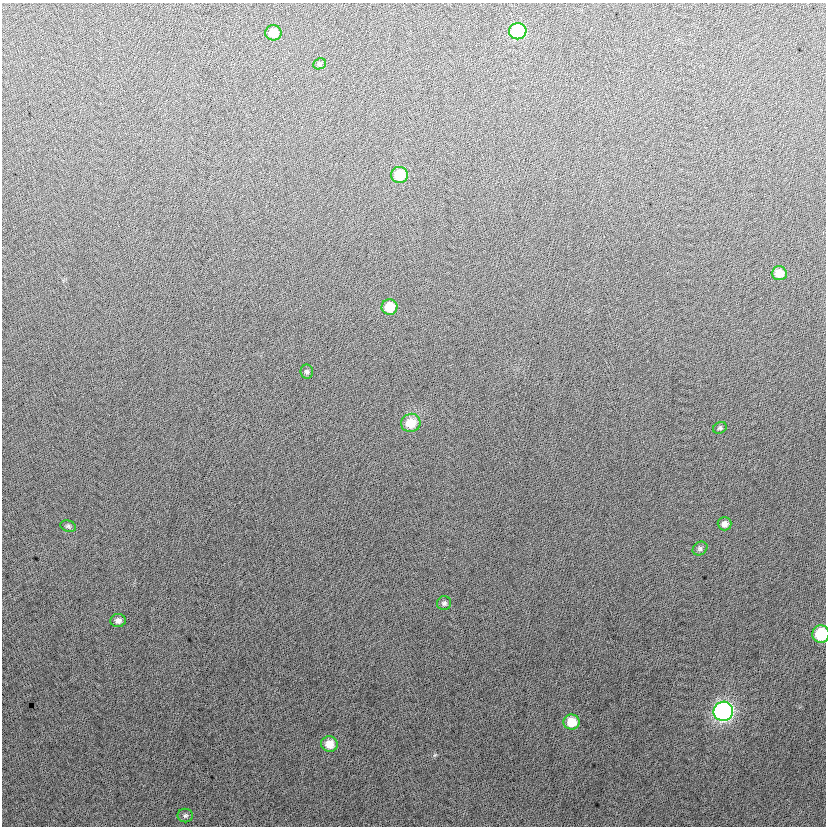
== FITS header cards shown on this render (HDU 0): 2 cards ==
NAXIS1  =                  824
NAXIS2  =                  824

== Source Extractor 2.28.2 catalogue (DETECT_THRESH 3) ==
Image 824 x 824 px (HDU 0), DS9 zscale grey, 1 PNG px = 1 image px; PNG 828 x 828 px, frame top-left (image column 1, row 824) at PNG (2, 3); each listed source drawn as its Kron ellipse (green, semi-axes under 4 px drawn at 4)
Background 5.6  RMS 13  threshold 39.3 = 3 sigma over >= 5 px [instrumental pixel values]
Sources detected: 19; all 19 listed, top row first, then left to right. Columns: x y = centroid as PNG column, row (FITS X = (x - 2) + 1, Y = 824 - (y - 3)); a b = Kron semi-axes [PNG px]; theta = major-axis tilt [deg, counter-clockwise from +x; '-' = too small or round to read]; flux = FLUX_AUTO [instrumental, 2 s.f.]
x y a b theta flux
518 31 9 8 - 58000
273 33 8 7 - 12000
320 64 6 5 - 1400
400 175 8 8 - 25000
779 273 7 7 - 12000
390 307 8 8 - 19000
307 372 7 6 - 2000
411 423 10 9 - 19000
720 428 7 5 29 1700
725 524 7 6 - 4200
68 526 8 5 -20 2000
700 548 8 6 35 2300
444 603 7 7 - 2300
118 620 7 6 - 3700
821 634 9 8 - 37000
723 711 10 9 - 260000
572 722 8 7 - 18000
329 744 8 8 - 12000
185 815 7 7 - 2100
At the frame edge (FLAGS 8, measured only in part): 1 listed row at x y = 821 634